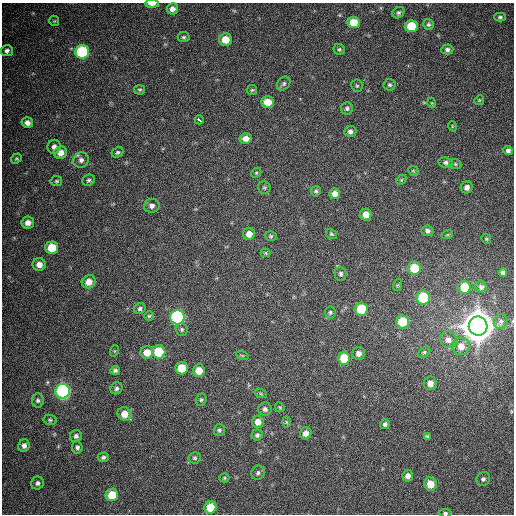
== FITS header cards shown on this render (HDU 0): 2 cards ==
NAXIS1  =                  512
NAXIS2  =                  512

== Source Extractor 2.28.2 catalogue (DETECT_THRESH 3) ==
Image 512 x 512 px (HDU 0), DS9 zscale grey, 1 PNG px = 1 image px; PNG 516 x 516 px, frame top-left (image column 1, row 512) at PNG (2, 3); each listed source drawn as its Kron ellipse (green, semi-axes under 4 px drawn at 4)
Background 428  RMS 11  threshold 34.4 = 3 sigma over >= 5 px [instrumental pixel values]
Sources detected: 117; all 117 listed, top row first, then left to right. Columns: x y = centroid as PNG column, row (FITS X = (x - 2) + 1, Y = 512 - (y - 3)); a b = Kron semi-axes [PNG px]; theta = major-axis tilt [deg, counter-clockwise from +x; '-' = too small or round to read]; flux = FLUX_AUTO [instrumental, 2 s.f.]
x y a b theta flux
152 4 7 3 0 4.0e+03
172 9 5 5 - 3.7e+03
398 13 6 5 - 1.6e+03
500 17 5 4 - 1.4e+03
54 21 5 5 - 9.7e+02
354 22 6 5 - 1.5e+04
428 24 6 5 - 1.5e+03
411 26 6 6 - 2.6e+04
184 37 6 5 - 1.4e+03
225 40 6 6 - 1.2e+04
339 49 6 5 - 1.2e+03
447 49 6 5 - 2.0e+03
7 51 6 5 - 2.5e+03
82 52 7 7 - 7.5e+04
284 84 7 6 - 1.7e+03
390 85 6 6 - 1.5e+03
357 86 6 5 - 1.2e+03
140 90 5 5 - 1.3e+03
252 90 5 5 - 1.2e+03
479 100 5 4 - 9.1e+02
267 102 6 6 - 1.1e+04
432 103 5 3 - 6.7e+02
347 108 6 6 - 1.8e+03
199 120 4 3 - 1.7e+04
27 123 6 5 - 3.6e+03
452 126 5 3 - 6.7e+02
350 131 6 5 - 2.5e+03
246 138 6 5 - 5.0e+03
54 147 7 6 - 2.8e+03
508 150 5 4 - 2.1e+03
117 152 6 5 - 1.5e+03
61 153 6 6 - 6.0e+03
16 158 6 4 35 1.1e+03
81 160 8 7 - 3.3e+03
446 163 7 5 -9 1.9e+03
455 164 6 4 -22 1.1e+03
413 171 5 4 - 1.0e+03
256 173 6 4 45 1.1e+03
89 180 6 5 - 1.7e+03
401 180 6 4 46 9.6e+02
56 181 6 5 - 1.3e+03
467 187 6 6 - 3.2e+03
264 188 6 6 - 1.2e+03
316 191 5 5 - 1.4e+03
335 194 5 5 - 5.3e+03
152 206 8 7 - 3.3e+03
366 215 6 5 - 7.0e+03
28 223 6 6 - 4.6e+03
427 231 6 5 - 2.5e+03
249 234 6 6 - 5.9e+03
331 234 6 5 - 1.2e+03
447 235 6 3 18 8.3e+02
271 236 6 4 -16 1.3e+03
486 239 5 4 - 9.1e+02
52 248 6 6 - 1.8e+04
266 253 5 4 - 9.0e+02
39 264 6 6 - 5.4e+03
414 268 6 6 - 2.1e+04
503 272 4 4 - 1.8e+03
341 274 7 6 - 2.1e+03
89 282 7 6 - 7.2e+03
397 285 6 4 71 8.7e+02
464 287 6 6 - 2.0e+04
481 287 6 5 - 2.4e+03
423 298 7 7 - 3.4e+04
140 309 6 5 - 1.7e+03
361 309 6 6 - 2.7e+04
330 312 6 5 - 1.6e+03
149 316 5 5 - 1.1e+03
177 317 7 7 - 1.2e+05
501 321 8 6 67 2.3e+03
402 322 6 6 - 2.4e+04
478 326 9 9 - 2.3e+06
182 329 6 6 - 1.5e+03
448 340 9 8 - 4.1e+03
461 346 9 8 - 7.4e+03
114 351 6 3 71 7.3e+02
147 352 6 6 - 8.8e+03
159 352 6 6 - 3.1e+04
424 352 7 4 40 1.3e+03
359 353 6 6 - 4.1e+03
242 355 6 4 -19 9.9e+02
344 358 6 6 - 1.8e+04
182 368 6 6 - 1.6e+04
115 370 5 4 - 1.8e+03
199 371 6 6 - 1.0e+04
430 383 7 6 - 5.5e+03
116 388 6 5 - 1.9e+03
63 391 7 7 - 2.0e+05
261 394 6 4 -18 9.7e+02
38 400 7 6 - 1.8e+03
201 400 6 5 - 1.4e+03
280 407 5 4 - 9.2e+02
265 409 7 6 - 2.6e+03
125 414 7 6 - 9.5e+03
50 420 6 5 - 1.3e+03
258 422 6 6 - 6.0e+03
286 422 6 4 -88 8.4e+02
385 424 5 5 - 1.9e+03
219 430 5 5 - 1.6e+03
306 433 6 5 - 5.0e+03
257 435 5 5 - 1.8e+03
76 436 6 6 - 2.2e+03
427 436 4 4 - 8.8e+02
24 445 6 5 - 3.3e+03
77 447 6 5 - 2.1e+03
103 457 5 5 - 1.7e+03
195 458 6 6 - 1.4e+03
258 473 7 6 - 2.0e+03
408 476 6 5 - 3.9e+03
224 478 5 4 - 1.0e+03
483 479 7 6 - 2.0e+03
37 483 6 6 - 2.4e+03
430 484 7 6 - 1.1e+04
112 495 6 6 - 1.9e+04
210 507 6 6 - 1.5e+04
445 513 6 4 -1 1.6e+03
At the frame edge (FLAGS 8, measured only in part): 2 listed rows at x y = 152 4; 445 513